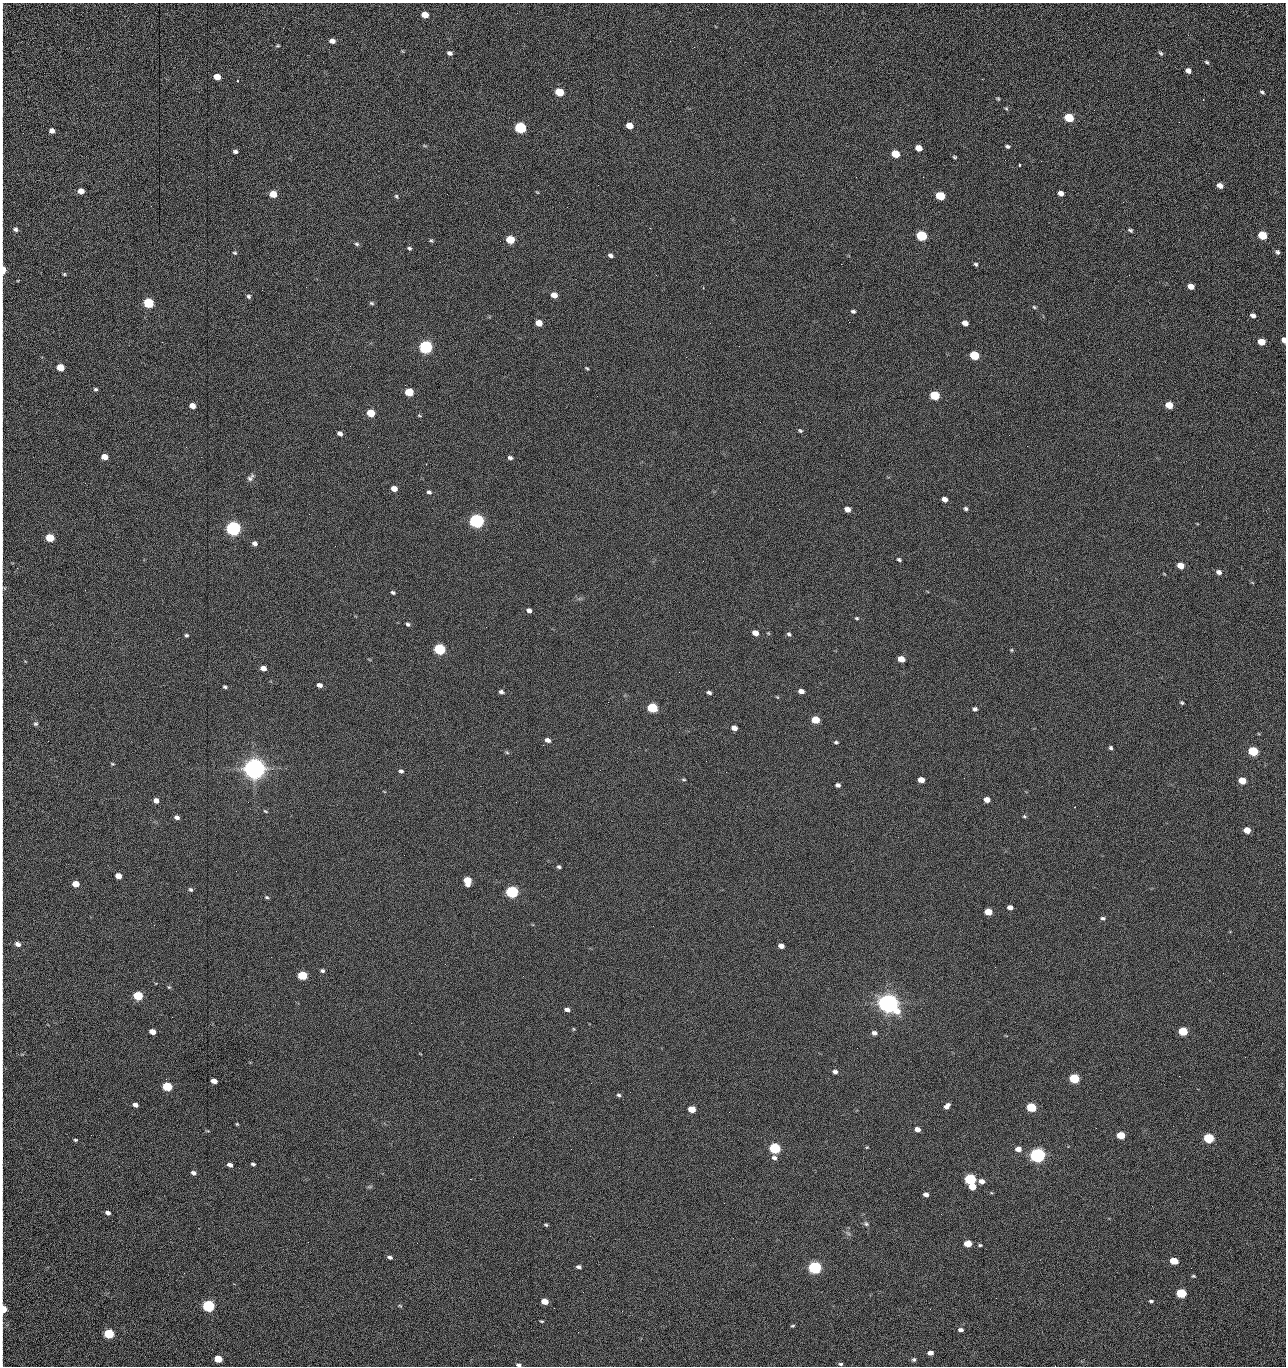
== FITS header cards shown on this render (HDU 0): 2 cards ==
NAXIS1  =                 1284 /fastest changing axis
NAXIS2  =                 1364 /next to fastest changing axis

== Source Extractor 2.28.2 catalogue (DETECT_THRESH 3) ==
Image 1284 x 1364 px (HDU 0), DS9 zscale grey, 1 PNG px = 1 image px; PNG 1288 x 1368 px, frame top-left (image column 1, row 1364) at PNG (2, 3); no overlay
Background 153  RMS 15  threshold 45.2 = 3 sigma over >= 5 px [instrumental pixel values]
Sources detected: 268; all 268 listed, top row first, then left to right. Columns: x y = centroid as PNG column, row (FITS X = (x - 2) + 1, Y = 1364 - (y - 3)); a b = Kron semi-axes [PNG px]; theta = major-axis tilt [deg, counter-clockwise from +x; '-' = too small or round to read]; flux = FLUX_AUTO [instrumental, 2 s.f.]
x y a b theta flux
2 15 18 2 90 3.2e+03
425 15 6 5 - 1.3e+04
1188 35 3 2 - 9.7e+02
332 41 6 5 - 5.2e+03
670 41 2 2 - 1.5e+03
278 46 5 4 - 1.2e+03
402 51 6 3 -70 1.0e+03
450 53 6 5 - 2.9e+03
1160 53 7 4 -51 1.9e+03
2 58 26 2 90 5.1e+03
1207 62 6 4 -42 1.7e+03
1188 71 6 5 - 4.6e+03
217 77 5 5 - 1.4e+04
237 81 2 2 - 8.6e+02
559 92 6 5 - 4.2e+04
1262 92 5 3 - 1.8e+03
998 99 5 4 - 1.2e+03
1006 108 5 4 - 1.2e+03
2 112 18 2 89 3.5e+03
1069 118 6 5 - 6.1e+04
1179 122 2 2 - 7.7e+02
629 126 6 5 - 1.5e+04
520 128 6 5 - 1.6e+05
52 131 5 5 - 5.0e+03
2 137 19 2 90 3.4e+03
425 146 7 3 -19 1.2e+03
1007 146 6 4 -19 1.9e+03
919 148 6 5 - 1.2e+04
235 151 5 4 - 2.4e+03
895 154 6 5 - 2.8e+04
955 157 4 3 - 1.4e+03
1005 160 3 2 - 9.2e+02
1041 161 2 2 - 1.4e+03
1019 165 3 3 - 1.7e+03
2 168 15 2 90 2.7e+03
856 177 3 2 - 1.5e+03
923 177 2 2 - 2.0e+04
1220 186 6 5 - 6.5e+03
81 191 5 5 - 1.0e+04
537 192 5 3 - 8.8e+02
1061 193 5 4 - 5.9e+03
273 194 6 5 - 2.0e+04
2 196 15 2 90 2.6e+03
396 196 7 5 -48 1.7e+03
940 196 6 5 - 5.2e+04
1123 202 3 2 - 6.8e+02
15 229 6 5 - 2.9e+03
1130 230 7 5 -26 1.7e+03
1262 235 6 5 - 4.4e+04
921 236 6 5 - 1.0e+05
2 237 14 2 90 2.3e+03
510 239 6 5 - 4.0e+04
431 240 6 4 -52 1.6e+03
357 244 7 5 -17 1.9e+03
409 248 5 4 - 1.8e+03
1277 252 6 5 - 2.3e+03
235 253 6 5 - 1.4e+03
610 255 7 5 -25 2.8e+03
841 264 2 2 - 1.9e+04
976 264 6 5 - 1.8e+03
3 270 7 3 90 2.3e+04
64 274 4 4 - 1.2e+03
656 275 2 2 - 5.3e+02
1191 286 6 4 -24 7.7e+03
306 287 2 2 - 5.3e+02
703 288 3 3 - 7.2e+02
554 295 5 5 - 9.4e+03
249 296 6 5 - 2.1e+03
148 303 6 5 - 1.0e+05
371 303 6 4 -17 1.6e+03
1034 307 5 4 - 1.3e+03
853 311 6 4 -5 2.0e+03
2 313 22 2 90 3.7e+03
1253 315 5 4 - 3.5e+03
849 322 2 2 - 4.8e+02
539 323 6 5 - 1.6e+04
710 323 2 2 - 2.3e+03
965 323 5 4 - 7.7e+03
1284 340 5 4 - 7.4e+03
1261 342 6 5 - 1.7e+04
426 347 6 5 - 3.0e+05
974 355 6 5 - 5.8e+04
350 366 2 2 - 1.6e+03
60 367 5 5 - 2.5e+04
587 368 5 3 - 1.2e+03
2 371 10 2 90 1.5e+03
96 389 5 4 - 1.7e+03
409 392 6 5 - 3.7e+04
1256 392 3 2 - 1.1e+03
2 395 13 2 90 2.3e+03
935 395 6 5 - 6.1e+04
1169 405 6 5 - 1.9e+04
192 406 5 4 - 8.6e+03
371 413 6 5 - 3.0e+04
419 415 5 4 - 1.1e+03
2 418 11 2 90 1.9e+03
800 431 6 4 -28 1.6e+03
340 433 5 4 - 3.8e+03
1009 435 3 2 - 9.5e+02
186 447 2 2 - 2.1e+03
104 457 5 4 - 1.2e+04
510 458 5 4 - 2.6e+03
250 478 11 6 51 3.4e+03
85 483 3 2 - 7.2e+02
2 485 12 2 90 1.8e+03
394 489 5 4 - 9.7e+03
429 492 6 4 -29 2.3e+03
945 499 5 4 - 5.8e+03
847 509 5 4 - 8.8e+03
966 509 5 5 - 2.0e+03
476 521 6 5 - 5.1e+05
2 526 11 2 90 1.6e+03
233 528 6 5 - 5.4e+05
50 538 5 5 - 4.2e+04
255 543 5 5 - 4.0e+03
899 560 5 4 - 1.7e+03
1181 566 6 5 - 1.3e+04
1219 572 6 5 - 4.1e+03
3 587 8 4 -26 1.4e+03
393 592 5 4 - 1.9e+03
529 610 5 4 - 4.0e+03
857 618 5 4 - 1.3e+03
408 624 5 4 - 2.1e+03
755 633 5 5 - 1.0e+04
768 633 5 4 - 1.0e+03
789 634 6 4 -36 2.0e+03
186 635 4 4 - 1.6e+03
439 649 6 5 - 1.6e+05
1011 650 5 4 - 1.1e+03
2 655 10 2 90 1.6e+03
901 659 6 5 - 1.4e+04
263 668 5 4 - 7.3e+03
679 672 2 2 - 1.3e+03
2 685 8 2 90 1.3e+03
319 685 5 4 - 4.2e+03
225 687 4 3 - 2.0e+03
801 691 5 4 - 6.1e+03
501 692 6 4 -17 2.8e+03
709 692 6 4 -26 2.6e+03
777 697 5 4 - 9.1e+02
1182 703 5 4 - 1.5e+03
652 708 6 5 - 8.2e+04
975 709 5 4 - 2.5e+03
815 720 6 5 - 2.8e+04
36 724 6 6 - 1.9e+03
2 728 10 2 90 1.7e+03
734 728 5 4 - 7.6e+03
548 740 6 4 -18 4.7e+03
836 742 5 4 - 1.6e+03
543 745 2 2 - 2.3e+03
1111 748 4 4 - 2.0e+03
1253 751 6 5 - 7.8e+04
507 752 6 4 -31 1.5e+03
2 759 11 2 90 2.0e+03
706 761 2 2 - 1.4e+03
112 764 6 4 -20 1.3e+03
254 769 7 7 - 1.7e+06
401 771 5 4 - 2.6e+03
726 772 2 2 - 1.7e+03
683 779 6 4 -6 1.3e+03
921 780 5 4 - 1.1e+04
1242 781 6 5 - 2.5e+04
838 785 5 4 - 3.3e+03
156 800 5 4 - 6.5e+03
987 800 5 5 - 8.1e+03
265 811 6 3 -35 1.1e+03
2 812 17 2 90 3.1e+03
1024 816 6 4 -8 1.3e+03
177 817 5 4 - 3.9e+03
1247 830 5 5 - 1.5e+04
559 867 5 4 - 1.8e+03
118 876 5 4 - 1.2e+04
467 881 7 5 -76 2.7e+04
75 884 5 4 - 1.6e+04
191 890 6 5 - 1.9e+03
512 892 6 5 - 2.4e+05
267 897 6 4 -6 1.5e+03
1010 907 5 4 - 5.7e+03
988 912 6 5 - 1.9e+04
1103 918 5 5 - 2.1e+03
18 944 6 5 - 4.5e+03
781 946 5 4 - 6.0e+03
322 971 5 4 - 2.1e+03
302 975 6 5 - 6.2e+04
523 976 3 2 - 1.5e+03
169 987 5 4 - 1.4e+03
138 996 6 5 - 7.5e+04
888 1003 8 6 -24 1.5e+06
567 1009 5 4 - 4.3e+03
2 1020 16 2 90 2.7e+03
411 1023 2 2 - 3.6e+03
573 1029 5 3 - 1.0e+03
1183 1031 6 5 - 4.9e+04
152 1032 5 4 - 1.1e+04
874 1033 6 4 -12 3.9e+03
857 1048 2 2 - 7.0e+02
1245 1057 2 2 - 1.3e+03
835 1072 6 4 -6 3.3e+03
1179 1076 2 2 - 1.8e+03
1074 1078 6 5 - 8.9e+04
214 1081 5 4 - 9.5e+03
167 1086 6 5 - 6.5e+04
619 1095 6 5 - 2.0e+03
135 1105 5 4 - 5.4e+03
947 1106 6 4 47 4.6e+03
1031 1107 6 5 - 7.3e+04
692 1109 6 4 -14 2.1e+04
2 1111 17 2 90 3.0e+03
729 1112 2 2 - 6.0e+02
237 1124 3 3 - 1.1e+03
1096 1128 2 2 - 4.5e+02
917 1129 5 4 - 7.0e+03
91 1135 2 2 - 1.7e+03
1121 1135 5 5 - 3.2e+04
1209 1138 6 5 - 1.0e+05
75 1140 5 4 - 1.4e+03
867 1147 4 3 - 9.2e+02
775 1148 6 5 - 1.5e+05
571 1149 2 2 - 6.7e+02
1018 1149 6 4 -10 7.8e+03
1037 1155 6 5 - 6.4e+05
2 1156 13 2 90 2.2e+03
774 1157 7 6 - 3.6e+03
253 1164 4 3 - 2.0e+03
230 1165 5 4 - 4.4e+03
193 1173 5 4 - 3.5e+03
970 1179 6 5 - 1.5e+05
981 1181 5 4 - 6.7e+03
370 1187 8 4 9 1.4e+03
972 1187 5 4 - 1.6e+04
926 1195 5 4 - 4.3e+03
108 1213 5 4 - 4.1e+03
2 1220 12 2 90 2.3e+03
866 1224 6 5 - 2.1e+03
546 1225 5 3 - 1.4e+03
848 1233 7 4 -19 1.8e+03
308 1242 2 2 - 1.2e+03
417 1243 2 2 - 3.5e+03
968 1243 6 4 -1 1.9e+04
980 1245 5 3 - 1.3e+03
390 1257 5 4 - 2.7e+03
1173 1261 6 4 -12 2.7e+04
579 1267 5 3 - 3.2e+03
815 1267 6 5 - 3.1e+05
2 1269 19 2 90 3.7e+03
1193 1276 5 3 - 1.2e+03
2 1288 18 2 90 3.0e+03
1181 1293 6 5 - 8.0e+04
996 1298 2 2 - 1.8e+03
545 1301 5 4 - 1.7e+04
1151 1301 5 3 - 1.7e+03
208 1306 6 5 - 2.4e+05
400 1306 7 4 -10 1.3e+03
3 1309 5 4 - 2.3e+04
622 1311 2 2 - 5.7e+02
541 1321 4 3 - 1.1e+03
793 1326 5 4 - 1.3e+03
961 1330 5 4 - 3.7e+03
578 1332 2 2 - 2.4e+03
2 1333 8 2 90 8.9e+02
109 1334 6 5 - 9.2e+04
2 1352 13 2 90 2.1e+03
930 1353 5 4 - 6.6e+03
218 1359 5 4 - 3.0e+04
914 1360 5 5 - 1.9e+03
841 1364 6 4 -2 1.9e+03
518 1365 5 4 - 2.6e+03
1055 1366 2 2 - 1.4e+03
At the frame edge (FLAGS 8, measured only in part): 32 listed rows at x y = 2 15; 2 58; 2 112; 2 137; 2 168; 2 196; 2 237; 3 270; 2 313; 1284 340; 2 371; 2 395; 2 418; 2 485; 2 526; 3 587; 2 655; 2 685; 2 728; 2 759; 2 812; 2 1020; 2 1111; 2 1156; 2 1220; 2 1269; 2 1288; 3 1309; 2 1333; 2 1352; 518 1365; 1055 1366

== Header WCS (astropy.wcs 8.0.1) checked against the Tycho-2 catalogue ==
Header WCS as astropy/WCSLIB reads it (CRVAL/CRPIX/CD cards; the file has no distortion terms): RA---TAN/DEC--TAN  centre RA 15:41:40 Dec +52:00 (235.42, +51.99 deg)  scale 1.26 arcsec/px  FOV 26.9' x 28.5'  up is +92 deg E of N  parity flipped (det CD > 0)
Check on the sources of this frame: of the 60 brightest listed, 10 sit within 2.0 arcsec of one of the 11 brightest Tycho-2 stars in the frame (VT <= 12.29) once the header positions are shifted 0.48 arcsec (0.30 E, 0.38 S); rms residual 0.91 arcsec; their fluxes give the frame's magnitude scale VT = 25.21 - 2.5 log10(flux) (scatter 0.21 mag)
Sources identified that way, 10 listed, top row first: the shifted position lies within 2.0 arcsec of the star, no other Tycho-2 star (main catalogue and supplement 1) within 4.0 arcsec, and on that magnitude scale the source's flux lands within +1.5 / -3 mag of the star's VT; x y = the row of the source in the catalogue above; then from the Tycho-2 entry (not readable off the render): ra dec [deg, ICRS J2000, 3 dp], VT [Tycho-2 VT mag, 2 dp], TYC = Tycho-2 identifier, HIP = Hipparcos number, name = IAU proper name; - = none
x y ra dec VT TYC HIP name
426 347 235.614 +52.064 11.61 3489-1132-1 - -
476 521 235.514 +52.049 11.19 3489-1407-1 - -
233 528 235.515 +52.133 11.12 3489-1380-1 - -
254 769 235.378 +52.130 9.31 3489-1322-1 76850 -
512 892 235.303 +52.042 11.52 3489-958-1 - -
888 1003 235.232 +51.912 9.59 3489-824-1 - -
1037 1155 235.143 +51.862 10.97 3489-1016-1 - -
970 1179 235.131 +51.886 12.29 3489-908-1 - -
815 1267 235.084 +51.941 11.45 3489-1346-1 - -
208 1306 235.075 +52.152 11.74 3489-912-1 - -